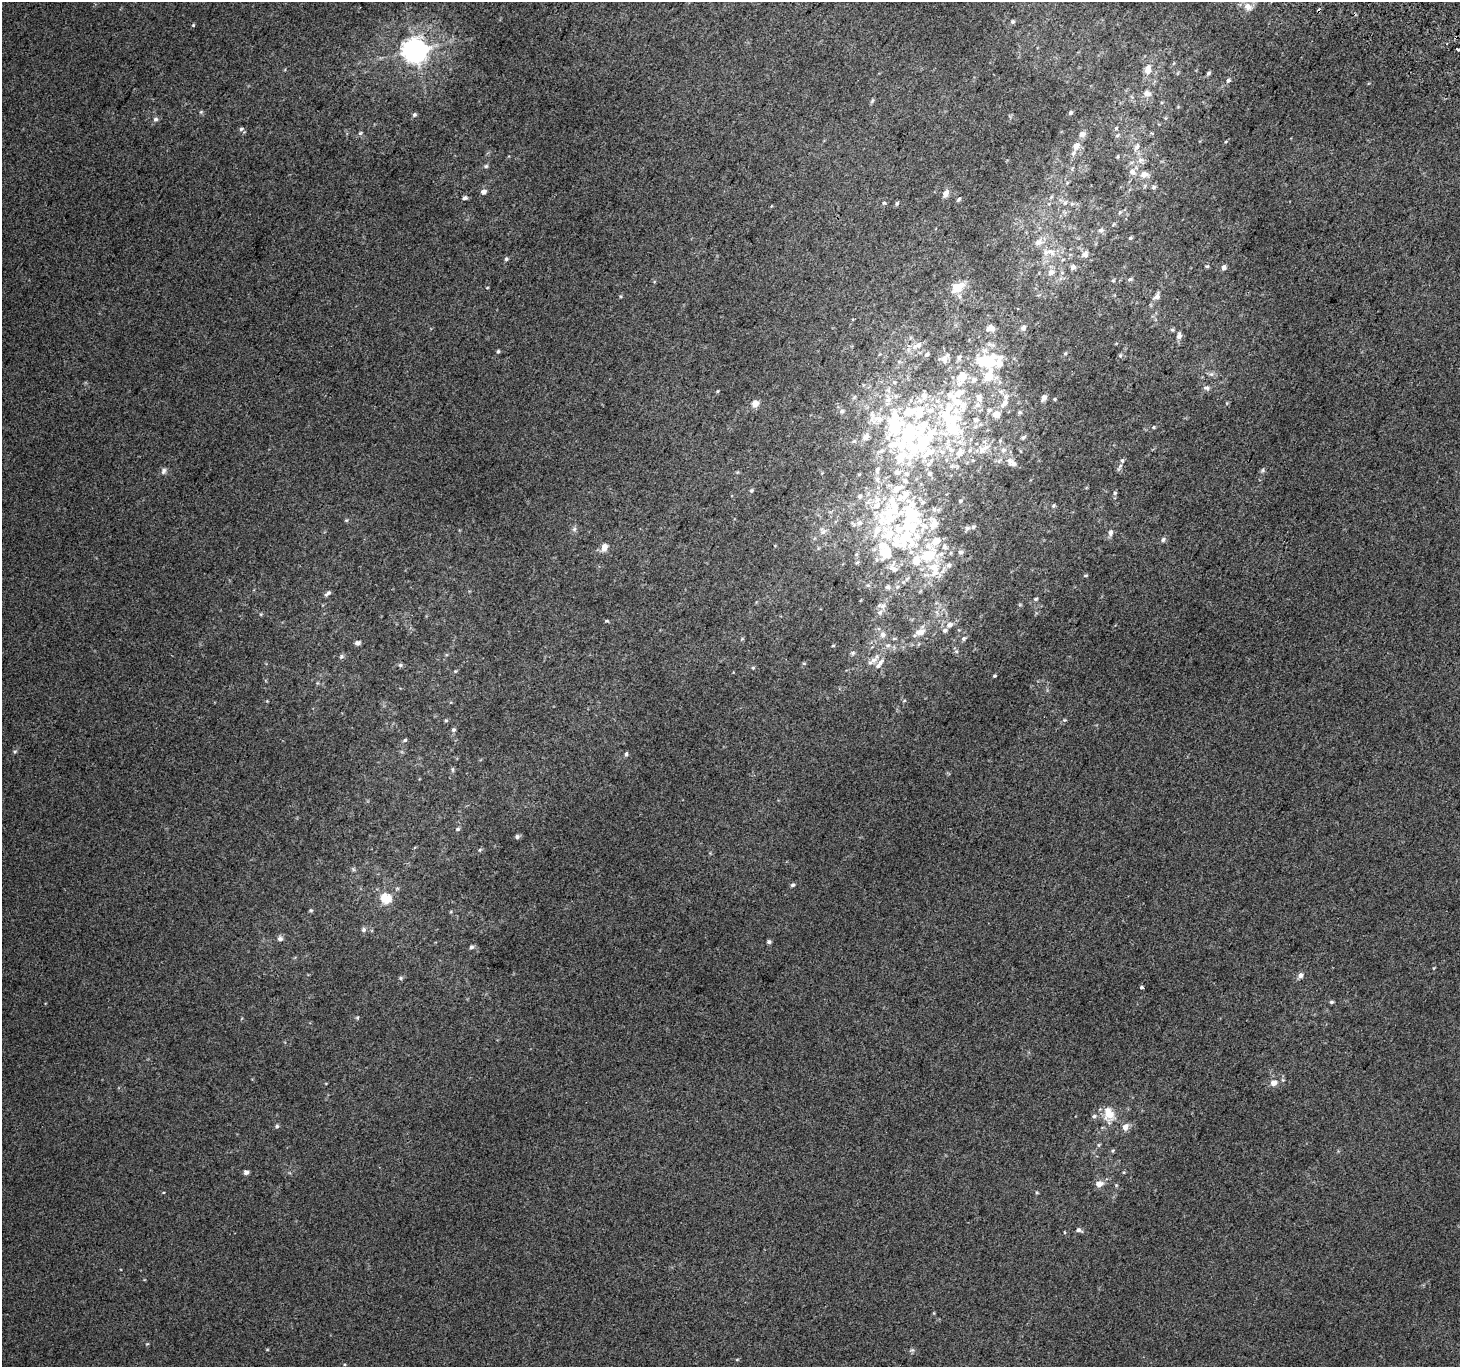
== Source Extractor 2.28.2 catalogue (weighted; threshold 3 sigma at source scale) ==
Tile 10 of 4 x 4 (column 2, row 3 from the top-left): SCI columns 1490-2947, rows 1666-3030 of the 5888 x 5996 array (HDU 1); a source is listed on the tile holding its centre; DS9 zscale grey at full resolution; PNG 1462 x 1369 px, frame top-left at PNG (2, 2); no overlay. Shown black and unused: <1% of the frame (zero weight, under 2 of 3 exposures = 2% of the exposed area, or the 3 px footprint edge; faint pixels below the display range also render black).
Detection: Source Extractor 2.28.2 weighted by HDU 2 'WHT'; one run over the whole footprint, this tile lists its part. Background 0.00704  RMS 0.007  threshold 0.0315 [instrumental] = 3 sigma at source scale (4.5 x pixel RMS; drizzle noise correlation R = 1.50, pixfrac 1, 0.0396/0.0396 arcsec/px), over >= 5 px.
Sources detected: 249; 10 inside a brighter object's white glare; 3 cosmic-ray / hot-pixel residue — not listed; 50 inside a brighter listed object's ellipse — not listed separately; the other 186 listed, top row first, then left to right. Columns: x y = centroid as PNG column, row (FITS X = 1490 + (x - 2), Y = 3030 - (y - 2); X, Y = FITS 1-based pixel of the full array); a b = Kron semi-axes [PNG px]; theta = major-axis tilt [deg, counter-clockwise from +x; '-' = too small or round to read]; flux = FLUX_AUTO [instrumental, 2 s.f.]
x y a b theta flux
1248 7 13 9 -34 4.9
1013 21 6 5 - 1.3
193 25 4 4 - 0.7
1458 49 4 3 - 5.1
415 51 9 9 - 540
1148 69 13 9 78 5.9
1208 73 5 5 - 1.3
1228 80 6 5 - 1.7
1147 93 11 8 -16 3.7
872 101 7 4 65 1.1
1070 113 5 4 - 1.3
414 115 6 5 - 1.3
155 119 7 5 1 1.5
1116 128 6 3 46 0.78
241 129 7 5 18 1.4
360 133 6 5 - 1.1
1082 134 7 7 - 3.4
1117 136 6 4 20 0.91
1076 146 11 9 63 5.4
1137 146 8 6 57 2.4
1118 156 5 3 - 0.64
1140 160 8 7 - 3.2
486 166 6 5 - 1.1
1072 169 6 4 58 0.97
1132 172 10 8 -39 3.9
1144 174 9 7 19 4.4
1154 187 7 5 28 1.2
484 192 7 6 - 2.4
945 194 10 7 59 3.8
465 198 7 5 18 1.5
959 199 5 4 - 1.1
884 203 5 5 - 0.9
1065 203 6 6 - 1.6
897 204 6 4 69 1.1
1120 212 5 5 - 1.1
1101 230 8 7 - 2.3
1130 238 5 4 - 0.97
1038 242 11 9 21 4.8
1050 252 15 9 -31 7
1085 254 10 9 - 3.5
506 259 5 5 - 1.1
1207 266 5 4 - 0.95
1073 267 6 6 - 2.9
1224 267 6 5 - 2.2
1051 272 10 8 32 4.3
1130 279 7 4 21 1.3
1113 281 6 4 0 0.82
957 287 14 10 32 12
487 288 5 3 - 0.48
1157 296 11 7 63 3.5
991 328 7 6 - 5.6
1023 328 6 6 - 2.1
1172 330 6 5 - 1.2
1179 336 9 7 84 3
917 345 17 8 25 5.7
498 351 5 4 - 1.1
927 354 7 5 52 1.8
1065 354 5 3 - 0.76
1120 355 6 5 - 1.2
959 357 8 6 74 1.7
1000 357 9 7 3 2.7
944 359 11 10 - 4.8
983 360 18 15 36 17
899 361 6 4 20 1
1211 374 7 6 - 1.7
988 376 21 10 77 14
962 377 13 9 37 11
974 380 10 8 30 3.5
894 382 6 4 -44 1
1206 388 9 5 -8 1.8
718 391 5 3 - 0.63
958 393 22 12 21 16
979 398 11 8 -76 3.9
1044 398 6 5 - 2.7
1055 399 4 3 - 0.7
888 400 15 8 67 6.1
755 403 8 8 - 5
1004 403 13 7 54 4.4
956 410 13 10 -9 8.3
842 411 6 6 - 1.6
1020 412 5 5 - 0.96
997 415 9 8 - 4.4
878 419 16 9 -14 7.3
976 420 8 7 - 2.9
895 426 19 13 60 30
923 426 60 21 63 58
1154 427 5 3 - 0.6
866 436 9 7 55 2.7
1023 437 7 5 44 1.3
982 449 12 9 40 4.8
1003 450 7 6 - 2.2
960 453 14 9 60 6.9
1009 461 9 9 - 3.2
1122 461 6 5 - 1.4
928 464 7 5 22 1.7
952 466 5 5 - 0.92
877 470 9 5 81 1.8
1262 470 6 5 - 1.2
163 471 9 7 66 2.2
929 474 6 5 - 1.3
897 488 19 9 26 8
751 491 5 5 - 1.2
1115 493 6 5 - 1
860 496 7 6 - 1.6
960 501 4 4 - 0.76
876 505 13 9 38 7.8
1053 505 5 5 - 1.1
891 509 61 27 49 72
914 514 23 15 -59 23
346 520 6 4 1 0.8
859 523 9 8 - 3.8
934 523 18 13 82 10
967 528 8 5 16 1.8
574 529 7 6 - 1.6
823 531 10 9 - 3.6
1110 532 8 6 88 2.4
888 534 26 18 -70 24
905 537 68 32 21 83
1163 539 7 6 - 1.6
604 547 9 6 76 5
960 552 7 6 - 1.7
856 554 5 5 - 1
928 555 23 19 39 31
876 559 6 4 -72 1.1
857 562 6 3 21 0.86
949 565 8 7 - 2.7
893 568 19 11 -70 8.1
1085 575 6 3 1 0.81
888 587 7 6 - 1.6
328 593 9 4 39 1.6
1036 599 5 4 - 0.99
882 606 12 6 -14 2.4
880 612 8 7 - 2.2
607 621 6 3 -1 0.8
949 625 9 7 27 3.8
920 632 13 8 20 6.1
883 635 9 8 - 3.1
964 638 7 6 - 1.5
742 639 6 3 19 0.68
357 643 6 5 - 2.1
888 645 8 6 30 2.6
833 646 5 3 - 0.68
853 653 7 5 21 1.3
341 656 7 5 48 1.3
874 660 12 7 25 4.4
400 665 6 6 - 1.2
753 668 5 4 - 0.78
455 671 4 4 - 0.69
995 676 3 3 - 0.82
904 701 5 3 - 0.7
446 720 5 4 - 0.86
1064 720 6 4 11 0.9
453 730 6 5 - 1.4
405 740 5 4 - 1.1
15 751 5 3 - 0.88
626 754 6 4 76 1.3
453 769 7 4 -82 1
458 829 6 5 - 1.1
517 837 6 5 - 1.5
480 850 6 4 60 0.93
353 869 6 4 -72 0.96
793 885 5 5 - 1.4
386 898 6 6 - 28
311 910 6 5 - 0.85
363 930 7 6 - 1.7
280 939 7 6 - 2.4
769 942 5 5 - 1.5
471 947 6 5 - 1.6
1300 975 7 6 - 2.8
400 978 5 5 - 1.1
1142 987 4 3 - 3
1331 1002 6 4 14 1.1
1283 1080 6 4 -71 1
1274 1083 7 6 - 4.8
1109 1115 18 14 82 12
1094 1116 6 5 - 1.5
277 1126 6 5 - 1.1
1125 1127 11 7 55 3.8
1113 1151 6 4 90 0.74
246 1172 5 4 - 2.7
1099 1184 6 5 - 6.4
1037 1193 5 3 - 0.7
1079 1230 8 5 -14 1.8
147 1344 5 3 - 0.59
912 1350 7 5 42 1.2
737 1360 5 3 - 0.66
Isophote crosses this tile's border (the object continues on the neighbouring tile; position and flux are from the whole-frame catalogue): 1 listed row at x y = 1458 49
Unlisted compact peaks at least as high as the median listed source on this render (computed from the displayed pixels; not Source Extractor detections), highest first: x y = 357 1018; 201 112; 804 663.